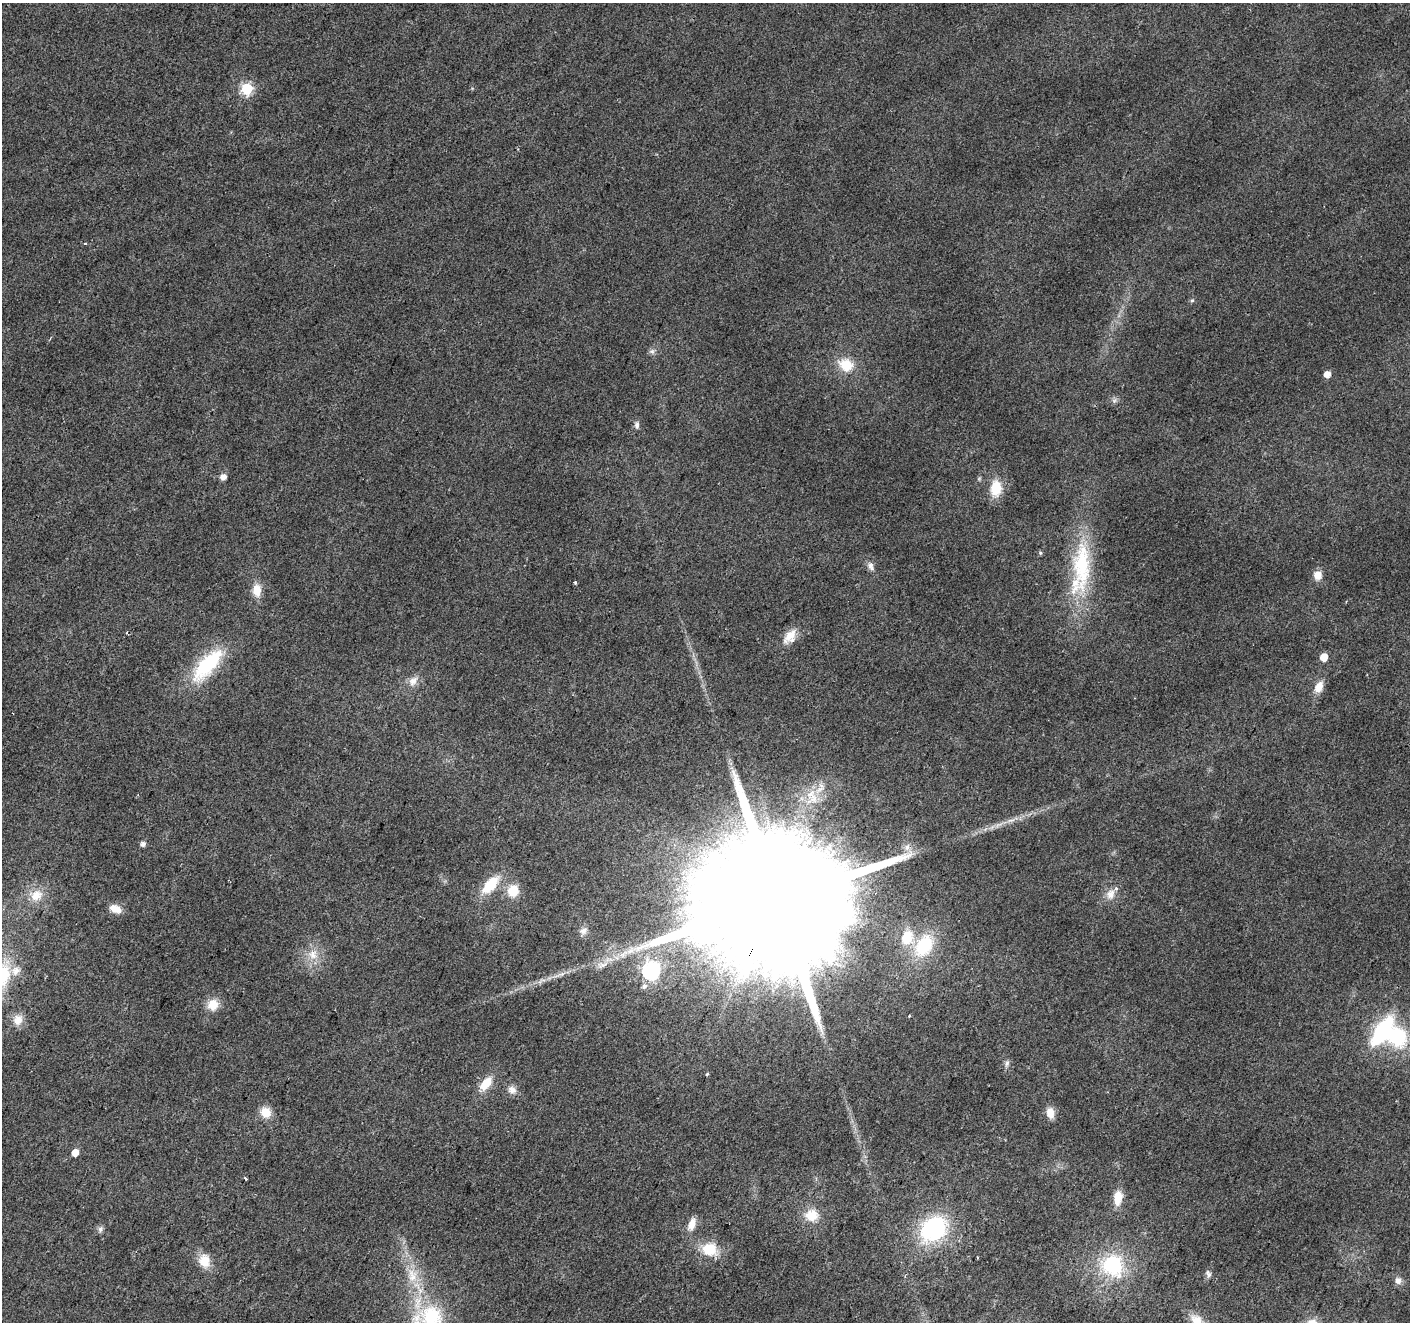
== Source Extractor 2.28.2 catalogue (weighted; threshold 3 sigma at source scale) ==
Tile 7 of 4 x 4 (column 3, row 2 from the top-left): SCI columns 2823-4230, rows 2913-4232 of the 5638 x 5758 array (HDU 1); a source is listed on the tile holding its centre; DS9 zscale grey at full resolution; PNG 1412 x 1324 px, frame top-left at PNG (2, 3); no overlay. Shown black and unused: <1% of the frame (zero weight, under 2 of 3 exposures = <1% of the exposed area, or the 3 px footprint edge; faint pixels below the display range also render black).
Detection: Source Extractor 2.28.2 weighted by HDU 2 'WHT'; one run over the whole footprint, this tile lists its part. Background 0.0393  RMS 0.0071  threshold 0.0318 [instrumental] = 3 sigma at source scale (4.5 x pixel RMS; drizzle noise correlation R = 1.50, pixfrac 1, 0.0396/0.0396 arcsec/px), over >= 5 px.
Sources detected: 68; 2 inside a brighter listed object's ellipse — not listed separately; the other 66 listed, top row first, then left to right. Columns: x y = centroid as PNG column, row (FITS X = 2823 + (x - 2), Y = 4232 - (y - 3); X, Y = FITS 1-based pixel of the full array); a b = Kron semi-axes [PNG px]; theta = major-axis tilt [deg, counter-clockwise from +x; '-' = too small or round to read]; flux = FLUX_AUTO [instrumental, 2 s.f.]
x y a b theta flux
247 88 6 6 - 68
85 243 3 3 - 1.8
1192 301 6 5 - 1.2
652 351 9 7 21 2.3
846 365 17 14 -19 17
1327 374 5 5 - 6.7
1114 401 8 6 55 2
637 425 10 6 -88 2.5
223 477 7 6 - 4.2
996 488 20 13 85 17
1040 553 6 4 -69 1.1
871 566 13 7 -67 3.7
1082 566 82 25 85 72
1318 575 10 9 - 6.5
575 583 3 3 - 1.5
257 590 14 10 -90 10
127 632 4 2 - 0.5
790 636 21 12 54 10
1324 657 5 5 - 13
207 665 48 19 48 51
413 681 14 10 51 5.9
1319 687 14 9 64 8.4
1011 820 12 4 9 3.1
143 844 5 5 - 3.1
907 847 10 9 - 4.1
490 885 23 12 48 22
513 891 15 13 67 13
1111 894 15 11 66 6.6
36 895 19 14 36 12
776 902 68 30 63 68000
115 909 15 9 -21 7.2
583 931 12 9 37 4.3
907 937 18 14 71 17
924 946 26 17 59 38
313 954 15 13 -52 10
602 965 18 8 17 6.7
651 970 7 7 - 200
3 975 34 19 79 32
543 980 11 3 0 1.8
644 986 8 7 - 3
213 1005 13 12 - 11
909 1016 3 3 - 0.6
18 1020 14 11 72 8
1382 1031 27 12 56 80
1397 1036 23 22 - 47
1007 1063 8 7 - 2.2
707 1074 3 3 - 1.3
486 1083 19 10 50 12
512 1090 12 10 -23 4.7
266 1112 12 11 - 10
1050 1113 11 8 -77 7.9
75 1153 5 5 - 9.7
245 1178 3 3 - 2
1118 1198 17 10 82 11
812 1215 16 14 5 14
692 1224 15 8 64 7.5
100 1229 9 6 72 2.4
933 1229 30 23 41 75
710 1249 18 16 -13 20
204 1261 14 12 -76 13
1113 1265 28 26 -52 52
1208 1274 10 7 -67 2.5
412 1276 23 13 -81 17
1398 1280 9 8 - 4
431 1317 36 32 -55 62
1197 1321 19 12 -50 14
Overlapping masked pixels (flux is a lower limit): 1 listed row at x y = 776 902
Isophote crosses this tile's border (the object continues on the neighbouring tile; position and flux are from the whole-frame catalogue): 3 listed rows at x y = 3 975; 431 1317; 1197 1321